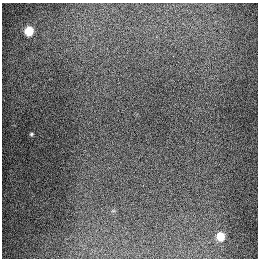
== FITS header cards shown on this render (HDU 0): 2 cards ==
NAXIS1  =                  256
NAXIS2  =                  256

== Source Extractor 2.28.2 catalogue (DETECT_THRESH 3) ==
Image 256 x 256 px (HDU 0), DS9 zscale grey, 1 PNG px = 1 image px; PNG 260 x 260 px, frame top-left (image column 1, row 256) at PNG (2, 3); no overlay
Background 1310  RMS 27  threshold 80.8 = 3 sigma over >= 5 px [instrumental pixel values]
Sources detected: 3; all 3 listed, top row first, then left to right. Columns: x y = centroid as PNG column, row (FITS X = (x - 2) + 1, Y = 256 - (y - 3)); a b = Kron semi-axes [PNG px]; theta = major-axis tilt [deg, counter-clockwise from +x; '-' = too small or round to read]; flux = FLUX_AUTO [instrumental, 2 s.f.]
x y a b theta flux
29 31 6 5 - 91000
31 134 3 3 - 2300
220 236 6 5 - 68000